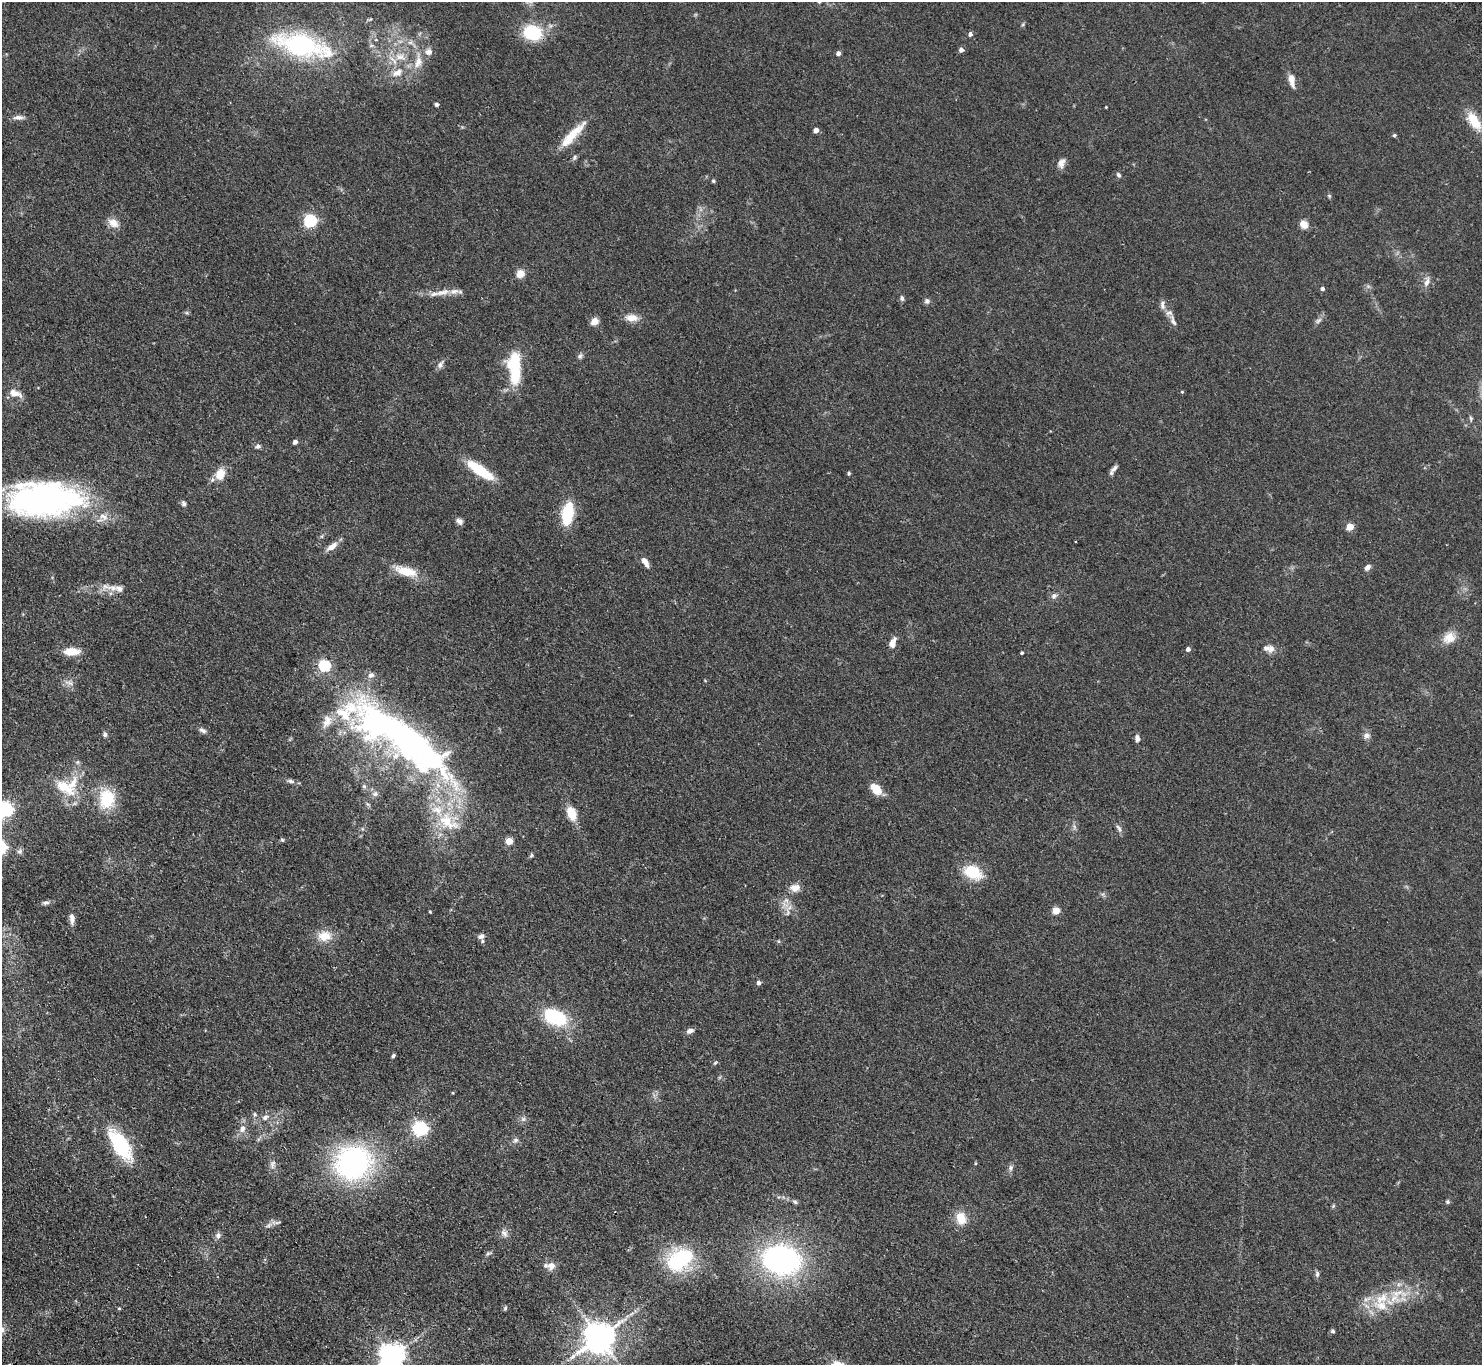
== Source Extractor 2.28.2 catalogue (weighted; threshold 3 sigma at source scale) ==
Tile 7 of 4 x 4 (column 3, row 2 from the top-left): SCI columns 3007-4486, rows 3062-4424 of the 6014 x 5985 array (HDU 1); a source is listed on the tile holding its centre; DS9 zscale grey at full resolution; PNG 1484 x 1367 px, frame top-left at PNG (2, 2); no overlay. Shown black and unused: <1% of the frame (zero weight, under 2 of 3 exposures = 3% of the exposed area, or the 3 px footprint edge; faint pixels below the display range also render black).
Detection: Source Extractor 2.28.2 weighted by HDU 2 'WHT'; one run over the whole footprint, this tile lists its part. Background 0.0514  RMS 0.0075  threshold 0.0337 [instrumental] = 3 sigma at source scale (4.5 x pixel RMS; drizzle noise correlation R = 1.50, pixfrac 1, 0.05/0.05 arcsec/px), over >= 5 px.
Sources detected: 148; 11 inside a brighter listed object's ellipse — not listed separately; the other 137 listed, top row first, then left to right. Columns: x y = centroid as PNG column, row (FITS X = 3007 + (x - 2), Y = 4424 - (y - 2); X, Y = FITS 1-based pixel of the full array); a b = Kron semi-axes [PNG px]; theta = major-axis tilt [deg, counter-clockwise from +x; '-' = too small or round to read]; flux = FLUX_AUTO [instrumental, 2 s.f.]
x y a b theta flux
532 33 21 17 -12 31
970 34 4 4 - 2.4
376 40 5 3 - 0.71
301 45 63 22 -14 97
961 50 5 4 - 2.9
429 52 10 9 - 3.8
838 53 4 4 - 3.3
400 57 17 9 -15 8.9
418 61 21 10 82 9.9
397 72 17 9 25 7.9
1292 81 19 7 -78 5.2
436 104 4 4 - 2
1106 107 2 2 - 0.52
18 117 13 6 1 3.3
1474 121 25 11 -56 16
816 130 4 4 - 5.3
572 135 40 9 47 17
1394 135 4 4 - 0.98
574 157 7 5 59 1.5
1061 163 13 9 65 4.1
1119 175 7 5 -57 1.5
713 181 5 4 - 0.98
1329 196 5 4 - 0.85
310 221 6 5 - 120
113 223 15 10 -33 6.2
1304 225 8 7 - 7.4
520 274 5 5 - 24
1427 282 13 7 70 3.9
1322 289 4 4 - 1.8
443 292 22 7 15 7.4
902 298 7 5 -75 1.8
927 301 7 7 - 1.9
1162 305 13 6 -90 3
187 313 6 4 -18 0.99
632 318 16 9 -2 6.8
1318 320 10 5 41 2.2
595 321 5 4 - 17
1173 321 16 6 -68 3.3
580 356 8 5 79 1.7
440 365 11 6 60 2.8
515 368 41 15 -87 31
1182 392 4 4 - 0.68
15 393 18 8 -20 6.2
1471 418 6 5 - 1.2
295 442 4 4 - 3.2
258 446 8 6 19 2
1114 468 13 5 47 2.7
480 470 27 8 -34 33
849 473 4 4 - 1.3
220 474 10 8 75 12
212 480 7 7 - 2.1
44 499 70 32 1 220
183 503 8 5 -59 1.6
568 513 19 9 81 36
103 517 15 9 -22 6.4
459 521 9 6 -42 2.7
1350 527 5 4 - 17
332 546 17 7 36 5.7
645 562 13 6 -60 4.6
1367 567 8 5 47 2.8
406 571 28 10 -15 16
119 588 14 8 -18 4.6
1054 596 9 7 28 2.5
1449 638 17 14 30 8.8
892 643 11 6 70 6.5
1271 648 12 8 67 3.7
1188 649 4 4 - 2.8
72 651 15 8 0 13
1022 653 3 3 - 1.1
371 675 9 8 - 3.1
69 683 13 5 -20 2.8
203 730 10 6 -28 2.3
105 734 6 6 - 1.9
1367 735 9 9 - 3
401 738 148 36 -34 350
1137 738 10 6 -80 2.4
77 762 6 5 - 1.4
291 781 10 5 -7 2.2
364 786 7 5 -42 1.4
64 787 34 16 -33 23
876 789 12 8 -50 12
375 794 9 7 26 2.6
107 799 23 18 -89 29
5 809 6 6 - 220
571 813 13 9 -70 14
448 822 37 20 -35 30
1074 827 7 4 73 1.5
1119 828 12 5 -58 2.2
282 840 5 4 - 0.91
509 841 5 4 - 16
20 851 8 7 - 2
531 855 6 5 - 1.1
973 872 21 14 -26 21
795 888 12 9 1 6.1
45 903 10 6 6 2
1056 911 5 5 - 18
430 912 3 3 - 1.3
788 912 15 4 -85 3.2
72 918 14 6 -87 4
325 936 18 13 5 11
481 936 9 6 17 2.5
779 941 5 3 - 0.77
759 983 4 4 - 2.5
555 1017 22 14 -26 49
690 1031 9 6 17 3.1
393 1056 4 3 - 1.2
715 1063 5 4 - 0.9
453 1093 4 3 - 0.56
255 1114 6 6 - 1.4
265 1117 9 7 30 2.9
523 1119 7 6 - 1.9
242 1129 9 7 67 4.3
421 1129 7 6 - 170
515 1140 9 6 40 2.1
120 1145 30 13 -59 59
353 1162 30 27 34 160
975 1163 4 3 - 0.66
272 1164 13 6 -87 3.1
1011 1168 9 6 68 2.1
795 1202 7 5 -30 1.4
1448 1202 5 5 - 1.2
1333 1206 6 4 47 0.89
961 1218 15 11 -79 12
276 1222 16 4 3 2.6
504 1233 12 7 -51 3.2
218 1236 9 7 68 2.7
488 1254 8 4 22 1.4
679 1259 31 21 33 57
781 1260 29 22 -10 190
551 1266 12 10 34 5.2
1317 1274 9 5 -85 1.9
1382 1298 25 13 35 20
119 1308 6 4 0 0.69
505 1308 6 4 69 1
1333 1331 5 4 - 1.4
599 1338 9 9 - 1400
392 1356 8 7 - 750
Overlapping masked pixels (flux is a lower limit): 1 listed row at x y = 401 738
Isophote crosses this tile's border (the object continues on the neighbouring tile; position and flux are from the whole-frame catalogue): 3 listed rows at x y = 44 499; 5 809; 392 1356